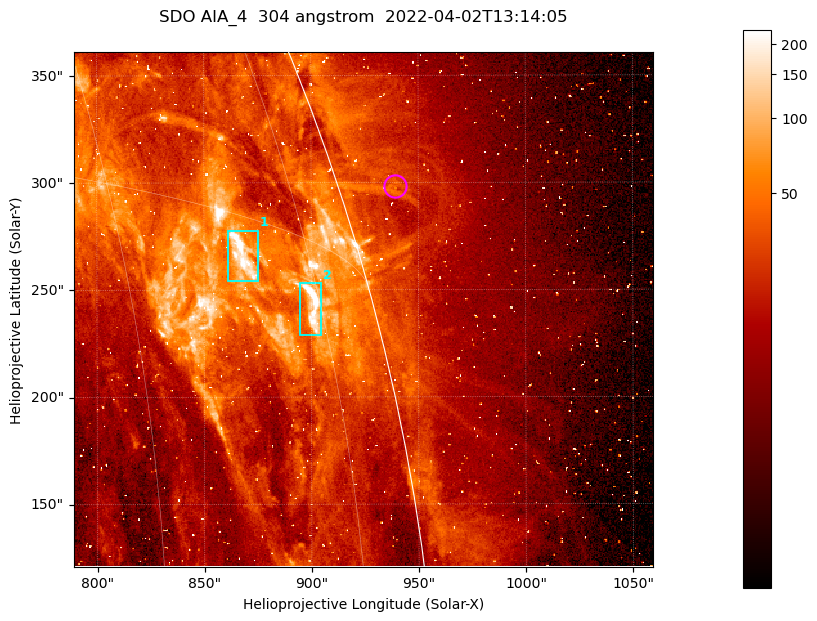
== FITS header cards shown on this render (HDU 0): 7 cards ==
TELESCOP= 'SDO     '           /
INSTRUME= 'AIA_4   '           /
WAVELNTH=                  304 /
WAVEUNIT= 'angstrom'           /
DATE-OBS= '2022-04-02T13:14:05.130' /
CTYPE1  = 'HPLN-TAN'           /
CTYPE2  = 'HPLT-TAN'           /

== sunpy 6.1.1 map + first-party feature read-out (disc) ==
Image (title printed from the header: SDO AIA_4  304 angstrom  2022-04-02T13:14:05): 450 x 400 px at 0.6 arcsec/px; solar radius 960 arcsec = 1600 px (partial field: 1.1% of the solar disc is inside the frame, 51% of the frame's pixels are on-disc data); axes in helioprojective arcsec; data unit not stated in the header (colour bar unlabelled)
Orientation: roll -0.132 deg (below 1 deg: not rotated)
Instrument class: DISC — disc imager (sunpy class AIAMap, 304 A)
Bright regions (active regions / flare kernels): reference = the on-disc median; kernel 5 px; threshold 5 sigma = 91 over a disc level ~27.4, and >= 1.15x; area >= 180 px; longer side >= 5 px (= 3 arcsec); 2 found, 2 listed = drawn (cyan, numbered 1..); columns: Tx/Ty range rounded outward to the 2 arcsec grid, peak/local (2 s.f.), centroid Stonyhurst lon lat
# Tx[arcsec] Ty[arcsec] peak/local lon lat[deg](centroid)
1 860..876 254..278 9.4 +68 +14
2 894..906 228..254 15 +74 +13
Off-limb structures (1.02-1.3 R_sun): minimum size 90 px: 4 found; the strongest spans PA ~285..290 deg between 1.02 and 1.03 R_sun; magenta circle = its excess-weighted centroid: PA ~290 deg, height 1.03 R_sun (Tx ~940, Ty ~298 arcsec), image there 1.9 x the reference